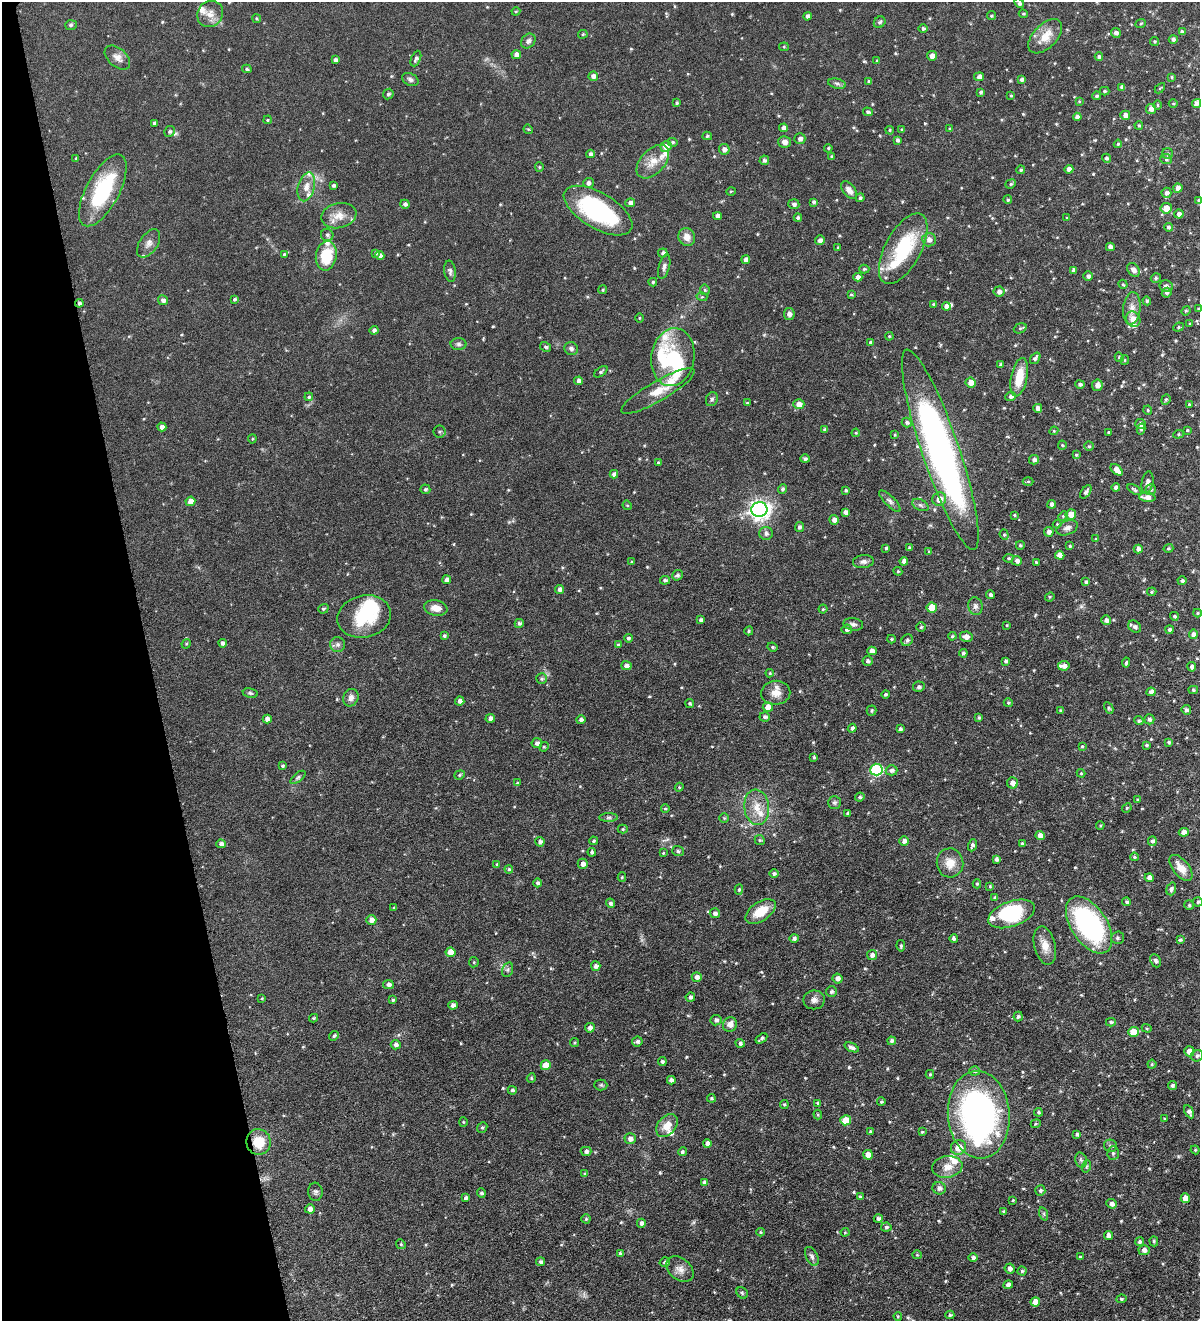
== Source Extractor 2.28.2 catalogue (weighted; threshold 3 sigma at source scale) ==
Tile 5 of 4 x 4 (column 1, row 2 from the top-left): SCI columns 278-1475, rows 2640-3958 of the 5223 x 5278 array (HDU 1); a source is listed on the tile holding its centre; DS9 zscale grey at full resolution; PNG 1202 x 1323 px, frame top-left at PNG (2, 2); each listed source drawn as its Kron ellipse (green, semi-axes under 4 px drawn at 4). Shown black and unused: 12% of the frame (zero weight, under 4 of 8 exposures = <1% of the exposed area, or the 3 px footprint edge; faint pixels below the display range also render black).
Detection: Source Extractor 2.28.2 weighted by HDU 2 'WHT'; one run over the whole footprint, this tile lists its part. Background 0.0723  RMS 0.0066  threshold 0.0269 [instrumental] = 3 sigma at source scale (4.09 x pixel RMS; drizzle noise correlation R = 1.36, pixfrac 0.8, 0.05/0.05 arcsec/px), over >= 5 px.
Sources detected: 603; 4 inside a brighter object's white glare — neither listed nor drawn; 21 inside a brighter listed object's ellipse — not listed separately; of the other 578, all 500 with FLUX_AUTO >= 0.541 (the completeness limit of this list) listed and drawn (78 fainter detections not listed), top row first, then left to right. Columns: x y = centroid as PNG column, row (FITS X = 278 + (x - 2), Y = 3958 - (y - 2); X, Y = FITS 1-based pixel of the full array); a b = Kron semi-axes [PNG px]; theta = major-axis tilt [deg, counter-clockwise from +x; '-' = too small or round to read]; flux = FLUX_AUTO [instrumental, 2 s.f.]
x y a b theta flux
1019 3 5 4 - 1.7
516 11 4 4 - 0.54
210 14 14 12 43 5.1
1023 14 4 3 - 0.66
808 16 4 4 - 2
991 16 4 4 - 0.83
257 19 4 3 - 0.56
880 22 6 5 - 1.2
1141 23 5 3 - 0.56
71 25 6 5 - 0.96
923 29 4 4 - 1.2
1182 32 4 4 - 1.6
1116 33 5 4 - 1.8
583 34 5 4 - 0.65
1045 36 21 11 46 8.9
1173 39 4 4 - 1.4
528 41 8 6 48 1.7
1155 41 4 4 - 0.81
784 47 5 4 - 0.63
516 55 5 4 - 2.8
932 56 5 4 - 2.9
117 57 15 9 -41 3.6
1099 57 4 4 - 1.3
416 59 8 4 67 1.4
335 60 4 3 - 1.5
877 61 4 4 - 0.73
247 69 5 4 - 0.83
593 76 5 4 - 2.2
979 77 5 4 - 2.6
1172 77 4 3 - 0.57
410 79 9 6 -27 1.7
1022 80 4 3 - 1.7
869 81 4 3 - 0.79
837 84 9 5 -13 1.4
1122 87 4 4 - 1.7
1160 88 6 3 44 0.56
1105 91 5 4 - 0.92
981 92 4 4 - 1.2
388 94 5 5 - 1.2
1011 95 4 3 - 0.61
1097 96 4 4 - 1.2
1079 101 4 4 - 0.55
677 103 3 3 - 0.88
1173 103 4 3 - 0.56
1196 103 5 4 - 2.1
1157 105 5 3 - 0.57
1151 109 5 5 - 2.6
868 112 5 4 - 1.1
1125 115 5 4 - 2.6
1077 117 4 4 - 2.3
268 120 4 3 - 0.65
154 123 3 3 - 1.1
1139 125 4 3 - 0.73
784 128 4 4 - 2.5
528 129 5 4 - 0.56
902 129 4 4 - 0.75
950 129 4 3 - 0.74
890 130 4 3 - 0.67
170 131 5 5 - 1
707 136 5 4 - 0.86
800 139 5 5 - 1.9
897 140 4 3 - 1.4
673 142 5 4 - 0.76
784 142 6 5 - 2.5
1118 144 4 4 - 0.81
666 146 6 5 - 4.4
828 148 4 3 - 0.64
724 149 5 5 - 2.2
1167 153 5 5 - 0.82
590 154 4 4 - 1.4
832 157 4 3 - 1.1
76 158 4 3 - 0.61
1106 158 4 4 - 1.2
1166 159 6 5 - 1
764 160 5 4 - 1.3
653 162 20 12 47 7.6
539 167 5 4 - 0.58
1069 169 4 4 - 2.9
1021 170 4 4 - 1
588 183 5 5 - 2.1
1011 184 5 4 - 0.83
333 185 4 4 - 1.2
306 187 15 8 75 4.7
1178 188 4 4 - 2.9
103 190 40 16 62 43
849 190 10 6 -51 3.2
731 191 4 3 - 0.58
1166 193 5 5 - 1.9
860 198 4 4 - 1.1
1008 200 4 4 - 0.86
1199 200 4 4 - 0.83
814 202 4 4 - 1.2
630 203 5 4 - 2.3
405 204 4 4 - 1.4
794 204 5 5 - 1.7
1166 208 6 5 - 6.1
598 211 38 18 -30 65
1179 214 4 4 - 2.2
339 216 18 12 12 6.6
718 216 4 4 - 2.3
798 218 4 4 - 1.4
1067 218 4 3 - 0.56
1168 227 4 4 - 1.3
327 235 6 6 - 1.3
687 237 9 8 - 4.2
820 240 5 4 - 2.1
929 240 7 6 - 2.9
149 243 16 9 56 3.2
838 247 4 3 - 0.56
1110 247 4 4 - 2.3
903 249 39 18 62 39
376 253 4 3 - 0.79
663 253 5 4 - 1.7
284 254 4 4 - 0.66
380 255 4 4 - 2
326 256 15 10 80 19
746 260 4 4 - 2.1
664 267 12 5 75 1.8
864 269 5 4 - 0.77
1074 270 4 4 - 2
1133 270 7 5 -55 2.7
450 271 10 6 -82 1.6
1088 276 4 4 - 1.6
858 277 4 4 - 2.5
1156 278 5 4 - 0.94
653 282 4 4 - 0.81
1123 284 5 3 - 0.63
1166 286 6 6 - 1.4
603 290 4 3 - 0.66
705 290 5 5 - 0.81
999 292 5 5 - 2.2
1167 293 5 4 - 1.3
851 294 3 3 - 0.62
702 297 5 3 - 0.61
235 299 4 3 - 0.86
163 300 5 4 - 1.7
1147 301 4 4 - 1
79 303 4 4 - 1.1
933 304 4 4 - 0.73
946 306 4 4 - 2.3
1132 308 16 8 83 4.2
1198 309 4 3 - 0.63
1186 311 5 4 - 0.69
789 314 6 5 - 1.9
639 318 5 3 - 0.55
1133 319 8 7 - 5.2
1190 324 4 3 - 0.58
1178 327 5 4 - 0.8
1020 328 6 5 - 0.87
374 330 4 4 - 1.4
889 336 4 4 - 0.58
870 342 4 3 - 0.73
458 344 8 6 -1 1.4
546 347 6 4 -30 1
571 349 7 6 - 1.7
673 357 29 21 81 29
1119 357 5 4 - 0.78
1035 358 6 4 54 1.5
1125 360 4 4 - 0.62
1001 365 4 3 - 1.3
601 372 7 4 38 1
1019 377 19 8 78 12
579 381 4 4 - 2.3
971 383 5 5 - 4.2
1080 384 5 4 - 1.2
1097 385 5 5 - 3
658 391 42 10 30 12
1011 396 5 4 - 1.7
309 397 4 4 - 0.88
712 399 7 5 64 1.1
1166 400 5 4 - 0.73
747 403 4 4 - 0.71
799 404 5 5 - 4.2
1189 404 4 3 - 0.58
1038 408 4 4 - 2.9
1148 410 5 4 - 0.76
907 423 5 5 - 1.3
1141 424 5 5 - 2.1
162 427 4 4 - 2
825 429 4 3 - 1.1
1141 429 5 4 - 0.86
1187 430 3 3 - 0.61
1054 431 4 4 - 0.58
439 432 6 6 - 1.1
1109 432 3 3 - 0.73
856 433 4 4 - 0.67
1178 434 5 4 - 0.79
895 435 4 3 - 0.64
252 439 4 4 - 0.56
1062 445 4 4 - 0.65
1089 446 4 4 - 0.75
940 450 105 18 -71 250
1076 455 4 3 - 0.69
805 459 5 4 - 1.2
1034 460 5 4 - 1.9
658 463 4 4 - 0.8
1117 470 7 4 -43 3.8
614 474 4 4 - 2
1028 481 5 3 - 0.57
1147 482 11 5 80 2.1
1116 487 4 4 - 1.6
425 489 5 5 - 1.1
783 489 5 4 - 1.2
1151 489 5 5 - 1
846 490 3 3 - 0.87
1134 490 8 4 -33 0.99
1086 492 7 4 54 1.7
1147 497 8 4 -5 3.2
939 499 7 6 - 5.1
190 501 5 4 - 4
890 501 14 5 -45 1.9
1052 504 4 4 - 2.2
627 505 5 4 - 0.55
920 505 8 5 -27 1.4
759 510 8 7 - 290
845 512 4 4 - 2
1071 514 5 5 - 6
1014 515 3 3 - 0.63
1063 516 5 4 - 0.65
834 520 5 5 - 2.3
1057 524 4 4 - 0.55
799 527 5 4 - 1.3
1067 528 11 7 23 2.5
1049 532 5 4 - 2.4
766 533 6 6 - 1.7
1004 535 5 4 - 0.75
1096 539 3 3 - 0.84
1020 545 4 4 - 0.83
1070 546 4 4 - 0.79
886 548 4 3 - 1
910 548 3 3 - 1
1168 548 5 4 - 0.86
1138 549 4 4 - 2
929 551 4 4 - 0.56
1060 555 5 4 - 4.2
1009 558 5 4 - 0.8
904 561 4 4 - 2.8
1017 561 5 4 - 2.2
631 562 3 3 - 0.56
863 562 10 6 6 1.8
1036 562 3 3 - 0.65
898 571 4 4 - 0.64
677 575 6 5 - 1.4
447 580 4 4 - 3
665 580 5 4 - 1.1
1182 581 4 4 - 1.2
1086 582 4 4 - 0.91
560 589 4 4 - 2.2
1152 592 5 4 - 0.71
990 595 4 4 - 1.5
1050 597 5 4 - 0.66
975 606 9 7 -78 2.2
436 608 11 7 -11 5.6
932 608 5 5 - 10
323 609 5 4 - 0.95
823 609 4 4 - 0.65
1198 613 4 4 - 0.62
364 616 27 21 13 25
1174 616 4 4 - 1.1
701 620 4 3 - 1.3
1106 620 5 5 - 1.9
519 623 5 4 - 1.3
853 624 10 6 -7 1.9
1007 625 4 3 - 0.61
921 627 5 4 - 0.85
1135 627 7 5 -36 1.6
847 629 5 5 - 1.5
1169 630 4 4 - 1.4
749 631 4 4 - 0.91
1193 634 5 4 - 2.1
444 636 3 3 - 0.88
952 636 4 3 - 0.76
966 637 6 5 - 3.1
628 638 4 4 - 0.99
891 639 4 4 - 0.7
907 640 6 5 - 1.2
223 643 4 4 - 1.4
186 644 5 4 - 0.56
338 644 7 7 - 1.7
618 644 4 3 - 0.61
772 647 5 4 - 0.79
872 651 4 4 - 3.5
963 653 4 4 - 1
868 661 5 5 - 1.5
1006 661 4 4 - 1.3
1126 662 5 4 - 0.97
626 666 5 4 - 2.1
1064 666 6 4 8 2.7
1192 667 4 4 - 1.8
770 673 4 4 - 0.57
542 679 5 5 - 1
919 687 5 5 - 1.4
1193 690 5 4 - 0.78
1151 692 4 4 - 2.1
250 693 7 5 -10 0.98
776 693 14 12 7 5.6
886 694 4 4 - 0.98
351 698 9 7 67 2.6
460 701 5 4 - 2.1
1008 703 4 4 - 0.71
690 704 4 4 - 0.89
768 707 5 4 - 4.2
1109 708 6 4 -62 0.76
1060 710 3 3 - 0.56
1186 710 5 4 - 1.5
872 711 5 5 - 0.9
765 717 5 4 - 1.3
490 718 5 4 - 2.2
979 718 4 4 - 0.97
267 719 4 4 - 2.8
1149 719 5 5 - 1.5
581 720 5 4 - 1.7
1139 721 5 4 - 1
852 728 4 4 - 1.6
900 729 4 4 - 1.3
1169 742 4 3 - 0.93
537 743 5 5 - 1.8
1147 745 4 3 - 0.85
1082 746 4 3 - 0.63
544 747 5 4 - 0.69
814 757 3 3 - 0.88
283 766 3 3 - 0.92
876 770 6 6 - 56
892 770 6 5 - 1.9
1081 773 4 4 - 0.62
460 775 5 4 - 0.83
298 777 9 4 39 1
517 783 4 3 - 0.69
1012 783 5 5 - 3.1
679 787 4 4 - 0.67
860 797 5 4 - 1
1137 799 4 3 - 0.61
834 802 6 6 - 1.2
757 807 18 12 -84 8.6
1127 808 5 4 - 0.69
665 809 4 4 - 0.73
848 813 3 3 - 0.96
609 817 9 4 0 1.3
724 818 5 5 - 0.7
1100 825 4 3 - 0.57
623 829 5 4 - 0.72
1184 832 5 4 - 2.9
1040 836 5 4 - 3
760 840 5 4 - 0.75
594 841 4 3 - 0.81
904 841 5 4 - 2.2
1152 841 5 4 - 1.5
540 842 5 4 - 1.8
1022 843 3 3 - 0.97
221 844 5 4 - 1.9
972 845 6 4 71 1.3
678 851 6 5 - 0.94
592 852 4 4 - 1.3
663 853 4 3 - 0.55
1134 857 4 3 - 0.73
996 859 4 3 - 1.5
950 863 14 13 - 7.2
497 864 4 4 - 0.71
583 864 5 5 - 2.7
1181 868 15 8 -51 6.3
509 869 4 4 - 0.91
774 873 4 4 - 1.4
622 877 5 4 - 0.74
1149 878 4 4 - 2.5
538 883 4 4 - 1.1
977 884 4 4 - 0.85
990 886 4 4 - 0.69
739 889 5 4 - 0.93
1171 889 6 4 71 1.6
995 897 4 3 - 0.97
1127 902 4 4 - 1.3
1198 902 5 4 - 1.1
610 903 5 4 - 1.4
1189 905 5 5 - 0.79
394 908 3 3 - 0.58
761 911 17 9 34 11
715 913 5 5 - 1.8
1012 914 24 12 20 31
371 920 5 5 - 3.1
1089 925 32 18 -56 95
794 938 4 4 - 1.6
954 938 4 3 - 1.4
1117 938 6 6 - 1.4
1180 940 4 3 - 0.9
1045 945 19 10 -76 6.3
901 946 6 4 -81 0.81
451 952 5 5 - 6.3
872 955 5 5 - 2.4
1155 961 7 5 -65 1.5
474 962 5 5 - 0.65
596 966 5 5 - 1.9
507 970 7 5 72 1.2
697 977 5 4 - 2.2
837 978 5 5 - 2.4
388 985 5 4 - 2
831 992 5 5 - 1.4
690 997 5 4 - 1.8
262 998 3 3 - 0.59
393 1000 4 4 - 0.97
814 1000 10 9 - 2.7
453 1005 5 4 - 2
1018 1016 5 4 - 1.2
314 1018 4 3 - 0.71
716 1020 5 5 - 1.8
1111 1022 5 4 - 0.94
730 1024 7 7 - 4
590 1028 5 5 - 2.1
1147 1028 5 4 - 0.63
1133 1032 5 5 - 9.4
334 1036 5 4 - 1
761 1038 6 3 34 1.2
637 1041 5 5 - 1.4
892 1041 4 4 - 1.5
574 1042 4 4 - 0.72
740 1043 4 4 - 1.5
396 1045 5 4 - 1.7
852 1047 7 4 -23 1.8
1189 1051 5 5 - 4
1197 1056 6 5 - 1.4
662 1062 4 4 - 1.1
1152 1064 4 4 - 0.82
546 1065 5 5 - 8.5
975 1071 5 4 - 1
930 1074 4 4 - 0.71
531 1078 5 4 - 0.71
671 1080 4 4 - 2.3
601 1085 6 5 - 0.94
1172 1085 4 4 - 1.2
512 1090 4 4 - 1.2
711 1098 4 4 - 0.86
881 1102 4 4 - 0.83
818 1103 4 3 - 0.76
784 1105 4 4 - 0.72
1038 1112 4 4 - 0.96
1189 1112 7 4 -61 1.9
818 1115 5 4 - 0.75
979 1115 44 31 -86 170
1164 1119 3 3 - 0.62
846 1120 5 5 - 9.9
463 1122 4 4 - 0.61
1036 1124 5 4 - 0.7
667 1125 13 9 51 7.1
482 1127 5 5 - 0.89
870 1131 4 4 - 0.79
922 1132 3 3 - 0.59
1077 1134 3 3 - 1.3
630 1139 6 5 - 2.5
258 1142 13 12 - 13
707 1143 4 4 - 2.5
1110 1146 6 6 - 1.3
958 1147 8 7 - 6.8
1195 1150 4 4 - 0.59
586 1151 5 4 - 1.4
682 1152 4 4 - 1.2
1113 1153 7 5 88 1.1
868 1155 5 5 - 5.3
1081 1160 7 5 -73 1.3
1087 1166 6 4 71 0.86
947 1167 15 11 8 5.7
585 1174 4 4 - 0.93
704 1182 4 4 - 1.9
939 1188 7 6 - 2.3
1040 1191 5 5 - 1.3
315 1192 9 7 -86 1.5
481 1193 4 4 - 1.1
860 1197 4 4 - 1.1
466 1198 4 3 - 1.6
1185 1198 5 4 - 4.5
1013 1200 3 3 - 0.67
1112 1204 5 4 - 2.2
310 1209 5 4 - 2.4
1004 1211 3 3 - 0.75
1044 1214 7 4 -72 0.9
586 1219 4 4 - 0.78
878 1219 4 3 - 1.5
641 1223 4 4 - 1.7
886 1227 5 4 - 1.2
760 1232 4 3 - 0.66
845 1232 4 4 - 0.56
1108 1236 4 4 - 2.8
1154 1241 5 4 - 0.82
1140 1242 4 4 - 1.3
401 1244 5 4 - 0.81
1144 1250 5 5 - 2.6
620 1254 4 4 - 1.1
917 1255 5 4 - 0.62
812 1256 10 6 -64 1.7
1080 1257 3 3 - 0.76
973 1258 5 4 - 1.6
541 1262 4 4 - 1.5
665 1262 5 5 - 1.4
680 1269 15 10 -40 4.2
1010 1269 5 5 - 2.3
1022 1271 4 4 - 0.96
1008 1285 5 4 - 2.3
742 1293 6 5 - 0.9
1121 1299 5 4 - 0.89
1035 1302 4 4 - 5.5
950 1315 4 3 - 0.99
898 1316 4 3 - 0.72
Overlapping masked pixels (flux is a lower limit): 2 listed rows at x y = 79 303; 258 1142
Isophote crosses this tile's border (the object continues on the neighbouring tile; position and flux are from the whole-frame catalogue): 5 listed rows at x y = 1019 3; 1199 200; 1198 309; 1198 902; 950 1315